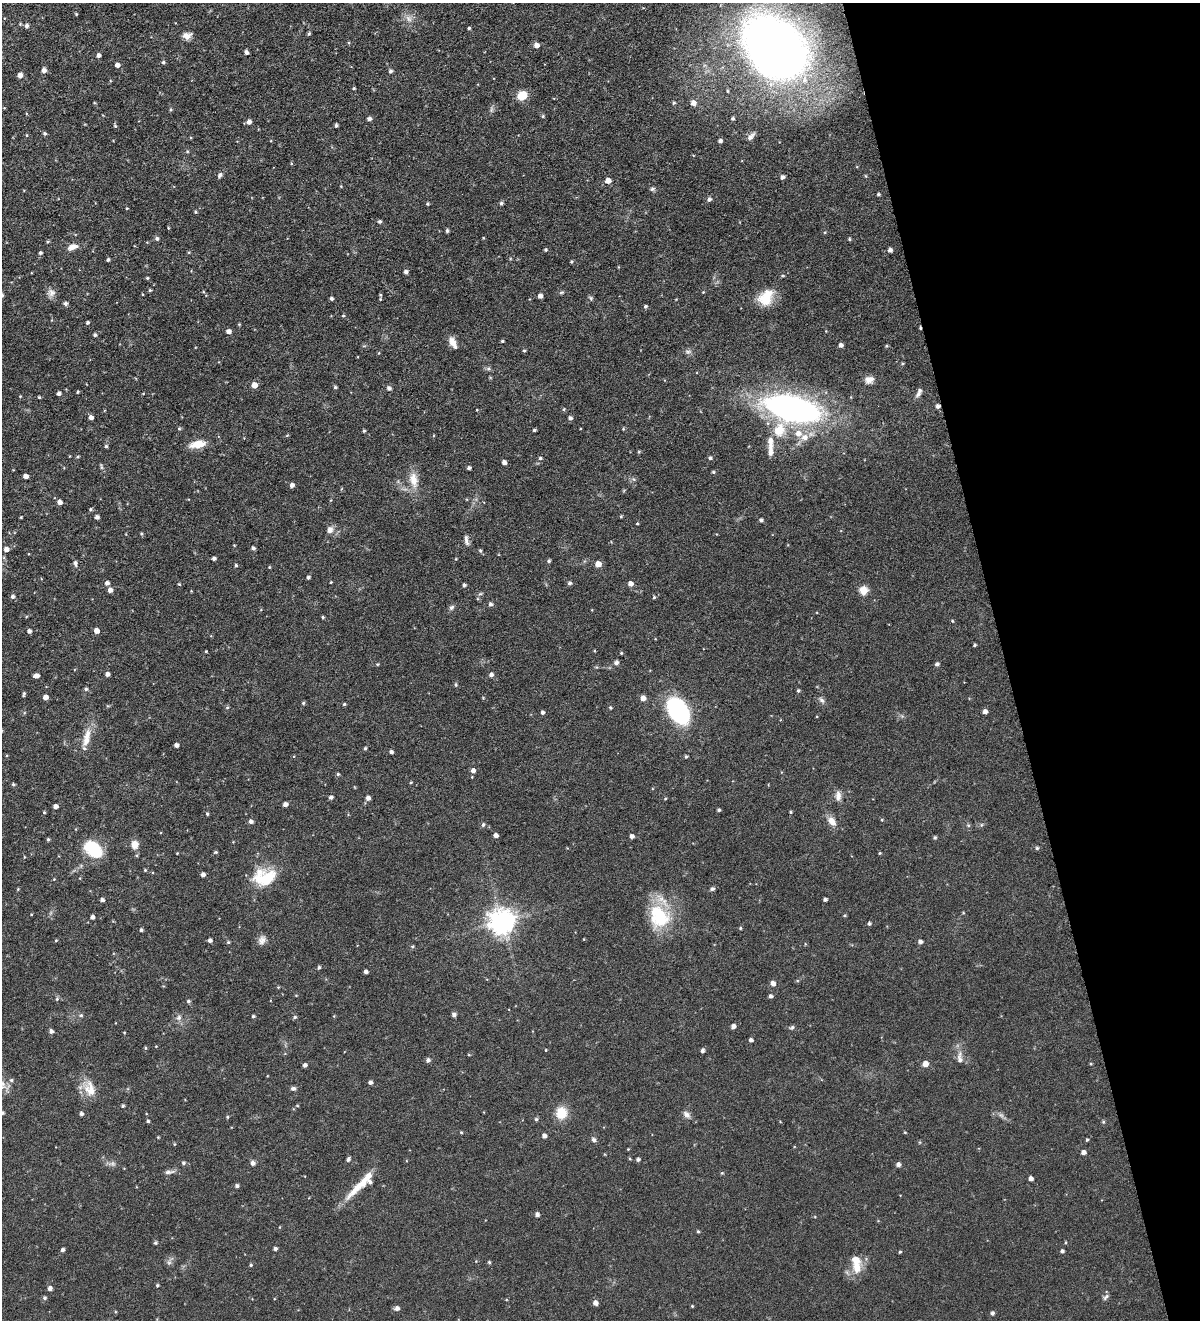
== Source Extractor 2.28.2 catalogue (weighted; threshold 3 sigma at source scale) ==
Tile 12 of 4 x 4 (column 4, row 3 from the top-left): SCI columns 3872-5069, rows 1322-2639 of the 5223 x 5278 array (HDU 1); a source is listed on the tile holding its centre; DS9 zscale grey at full resolution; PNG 1202 x 1322 px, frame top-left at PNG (2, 3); no overlay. Shown black and unused: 16% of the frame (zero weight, under 4 of 8 exposures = <1% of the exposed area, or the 3 px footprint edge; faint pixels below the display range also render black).
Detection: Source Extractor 2.28.2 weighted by HDU 2 'WHT'; one run over the whole footprint, this tile lists its part. Background 0.0723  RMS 0.0066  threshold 0.0269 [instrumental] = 3 sigma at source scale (4.09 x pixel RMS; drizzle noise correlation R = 1.36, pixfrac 0.8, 0.05/0.05 arcsec/px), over >= 5 px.
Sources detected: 303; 1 cosmic-ray / hot-pixel residue — not listed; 6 inside a brighter listed object's ellipse — not listed separately; the other 296 listed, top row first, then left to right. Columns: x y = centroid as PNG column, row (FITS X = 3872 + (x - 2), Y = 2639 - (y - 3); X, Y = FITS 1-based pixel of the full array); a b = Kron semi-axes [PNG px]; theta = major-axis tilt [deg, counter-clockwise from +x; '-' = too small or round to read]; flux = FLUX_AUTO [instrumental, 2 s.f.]
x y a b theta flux
76 14 4 4 - 0.5
409 19 10 6 -49 2.5
27 26 5 4 - 1.6
469 28 4 3 - 0.71
309 34 5 4 - 0.81
187 36 11 7 14 3.5
536 45 5 5 - 3.1
775 47 48 35 -49 600
246 52 4 3 - 1.6
98 55 4 4 - 1.8
163 62 5 4 - 0.82
117 65 4 4 - 2.5
44 70 5 5 - 2.3
390 71 4 4 - 1.4
20 75 5 4 - 2.8
354 88 4 3 - 0.62
522 95 10 9 - 8.4
674 103 5 4 - 0.84
693 103 6 5 - 3.1
170 109 4 4 - 0.7
543 116 4 4 - 0.66
733 118 4 4 - 0.95
369 119 4 4 - 1.8
249 122 5 5 - 2.3
336 125 3 3 - 1.2
115 126 5 4 - 0.68
45 133 4 4 - 1
26 135 4 3 - 0.4
751 137 11 6 46 2
720 141 4 4 - 1.5
187 151 5 4 - 0.6
220 175 6 5 - 1.4
782 177 5 4 - 1.6
608 181 5 4 - 4.8
652 189 6 5 - 1.1
878 194 4 3 - 0.74
709 200 5 4 - 1.6
501 203 4 4 - 1.1
427 204 4 3 - 0.72
127 208 3 2 - 0.42
195 212 4 3 - 0.64
380 221 4 4 - 1.1
168 228 4 3 - 0.47
447 231 4 3 - 1
483 238 4 3 - 0.42
157 239 5 5 - 1.2
849 239 4 4 - 0.65
48 242 5 3 - 0.61
72 247 14 7 19 3.7
546 250 3 3 - 0.92
890 250 4 4 - 1.9
40 253 4 4 - 0.93
108 260 3 3 - 1
571 262 4 4 - 0.59
406 272 4 4 - 1.7
147 278 3 3 - 0.67
150 290 4 4 - 0.64
562 292 6 4 18 0.68
51 293 11 10 - 2.8
2 295 4 4 - 1.2
540 296 4 4 - 2.4
331 298 4 3 - 1.1
591 298 6 5 - 0.88
766 298 21 15 57 13
380 299 4 3 - 0.49
66 304 5 5 - 1.3
645 306 4 4 - 0.94
343 316 4 4 - 0.61
87 323 4 3 - 0.8
228 331 5 4 - 2.3
95 335 4 4 - 1
502 341 3 3 - 0.68
453 343 13 6 -60 4.6
841 345 4 4 - 2
886 346 5 3 - 0.55
524 350 4 4 - 0.65
688 351 8 4 -8 1.3
902 363 5 3 - 0.57
488 369 6 5 - 1.1
869 380 11 8 16 3.3
254 385 5 5 - 4.6
335 387 4 3 - 0.96
389 388 5 5 - 1.6
77 392 4 3 - 0.51
59 393 4 4 - 1.5
918 394 11 6 50 2.1
39 397 3 3 - 0.66
938 406 5 5 - 1.6
792 408 49 21 -14 180
564 409 4 4 - 0.63
91 417 4 4 - 2.2
570 418 4 4 - 1.6
179 429 5 4 - 0.65
623 429 4 3 - 0.51
534 430 3 3 - 0.94
779 430 20 16 71 13
364 431 4 3 - 0.74
798 433 8 7 - 4.3
198 444 16 7 10 9.4
106 446 4 4 - 0.78
770 453 9 7 82 2.5
540 458 4 4 - 0.86
710 458 4 4 - 1
504 462 4 4 - 2.2
101 467 9 4 -77 0.89
469 468 4 3 - 1.3
713 472 4 4 - 0.64
25 476 4 4 - 2.5
633 479 5 3 - 0.72
413 480 21 11 -79 7.7
292 485 4 4 - 2.1
59 502 5 4 - 2.7
90 509 5 4 - 0.73
621 516 4 3 - 0.54
21 517 3 2 - 0.46
97 517 4 4 - 1.8
761 520 4 4 - 1.2
637 523 3 3 - 0.52
330 530 8 7 - 2.9
141 533 4 3 - 0.63
466 540 14 5 -81 2
253 548 4 3 - 1.3
6 549 4 4 - 2.7
480 551 5 4 - 0.81
214 558 4 3 - 1.4
549 561 4 4 - 0.86
75 563 6 5 - 1.6
598 564 5 5 - 4.7
236 565 4 4 - 0.77
269 567 3 3 - 0.42
308 577 4 3 - 1.1
331 582 3 2 - 0.42
107 583 4 4 - 1.9
569 583 5 4 - 1.3
630 583 5 5 - 3
179 584 4 3 - 0.49
464 585 4 4 - 1.2
110 590 5 4 - 2.4
863 590 10 10 - 4.6
480 594 6 3 18 0.75
12 596 5 5 - 1.4
654 597 4 4 - 0.62
490 604 5 4 - 1.4
451 607 7 6 - 1.3
323 617 4 3 - 0.68
29 631 4 4 - 1.8
96 631 4 4 - 3.9
974 645 4 2 - 0.75
206 651 3 3 - 0.49
621 653 4 3 - 0.55
616 663 5 5 - 1.7
377 664 5 3 - 0.48
937 664 5 4 - 1.4
107 674 4 4 - 1.9
491 675 5 4 - 1.7
36 676 5 4 - 2.8
456 685 5 4 - 0.81
86 689 5 5 - 0.93
798 690 4 3 - 0.7
24 694 6 3 76 0.81
45 697 4 4 - 3
643 698 5 5 - 3.8
822 700 9 5 -44 1.6
303 703 4 4 - 0.72
344 704 4 4 - 0.72
227 707 5 3 - 0.62
610 708 5 4 - 0.71
678 711 21 13 -57 80
985 711 4 4 - 2.1
542 712 4 4 - 1.3
86 738 26 9 78 7.5
176 745 4 4 - 2
365 748 4 3 - 0.7
391 752 4 3 - 1.3
686 756 4 3 - 0.8
473 770 5 5 - 2.2
338 774 4 4 - 0.72
411 782 4 3 - 0.49
13 784 4 4 - 0.78
838 796 12 7 -88 3.3
331 797 4 4 - 1.4
368 798 4 4 - 2.2
665 799 4 2 - 0.49
285 804 4 4 - 2.3
55 806 4 4 - 2.4
719 810 4 3 - 0.95
44 812 4 4 - 0.5
790 812 5 3 - 0.58
207 814 4 3 - 0.62
882 820 5 3 - 0.5
251 821 5 4 - 1.8
832 821 13 8 -48 4.3
483 825 5 4 - 1
496 835 4 4 - 2.2
632 836 4 4 - 2
935 837 4 4 - 0.82
48 839 4 3 - 0.83
135 844 9 8 - 4.4
1037 848 5 4 - 0.94
93 849 19 11 -45 25
216 852 4 4 - 0.63
177 853 3 2 - 0.4
880 853 4 4 - 0.53
24 857 4 2 - 0.39
145 870 4 4 - 0.57
203 875 4 4 - 1.9
268 876 36 15 -3 18
18 889 4 4 - 0.48
712 889 6 5 - 1.1
825 899 4 3 - 1.3
102 900 4 3 - 1.7
659 916 32 23 -65 28
92 917 4 4 - 1.9
502 922 8 8 - 560
869 924 4 4 - 1.1
740 928 4 4 - 0.59
141 930 3 3 - 0.96
56 940 4 3 - 0.52
210 940 4 4 - 1.6
262 940 12 9 74 2.9
228 942 5 4 - 0.65
920 942 4 4 - 1.8
412 946 5 3 - 0.67
319 967 4 4 - 0.98
366 972 4 4 - 1.7
773 983 5 5 - 2.5
770 996 4 4 - 1.3
57 999 5 4 - 0.69
188 1001 5 4 - 1.1
81 1015 5 4 - 0.82
454 1015 5 4 - 1.5
253 1016 4 3 - 0.9
295 1017 5 4 - 0.85
179 1018 7 6 - 1.8
733 1026 4 4 - 2.4
792 1027 7 5 41 0.98
51 1031 4 4 - 1.8
124 1032 4 2 - 0.4
751 1040 4 4 - 1.6
145 1048 5 3 - 0.59
546 1050 3 3 - 0.41
702 1050 4 4 - 1.3
960 1058 17 6 -88 3.1
428 1060 5 5 - 1.6
925 1064 5 5 - 4.4
305 1065 4 3 - 1.6
11 1080 6 5 - 0.97
370 1082 4 4 - 1.5
90 1089 21 14 -78 8.8
293 1089 7 5 -13 1.3
123 1106 4 4 - 0.85
2 1113 5 4 - 0.72
561 1113 11 10 - 12
81 1114 4 4 - 1.4
686 1115 11 7 -45 2.3
227 1117 5 3 - 0.57
536 1119 5 5 - 0.78
148 1121 4 4 - 0.77
1103 1122 5 4 - 0.68
461 1132 4 4 - 0.53
905 1132 4 3 - 0.42
544 1136 4 4 - 2.2
158 1137 3 3 - 0.44
594 1140 7 5 -47 1.3
1087 1140 4 3 - 0.66
628 1149 3 3 - 0.38
1083 1152 4 4 - 2.2
348 1159 5 4 - 1.3
638 1159 4 3 - 1.2
183 1163 5 5 - 1
253 1163 6 5 - 1.8
898 1164 5 4 - 1.9
169 1172 14 5 9 1.9
722 1173 4 4 - 0.55
1031 1178 4 4 - 2.1
237 1186 4 4 - 1.3
358 1187 42 9 48 12
537 1215 4 4 - 1.8
698 1231 4 4 - 0.65
155 1243 4 4 - 0.89
275 1249 4 4 - 1.3
62 1250 4 4 - 1.4
1062 1251 4 4 - 1.2
900 1252 4 3 - 0.53
489 1262 4 4 - 0.73
169 1263 7 4 0 1.1
251 1265 4 3 - 0.73
856 1267 15 10 -85 7.2
157 1285 4 4 - 0.79
50 1288 4 4 - 2.1
1106 1297 10 5 52 1.4
45 1298 5 5 - 0.94
595 1303 5 5 - 2.7
692 1306 3 3 - 0.49
397 1308 5 5 - 2
992 1313 5 4 - 1.2
Overlapping masked pixels (flux is a lower limit): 1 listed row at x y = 938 406
Isophote crosses this tile's border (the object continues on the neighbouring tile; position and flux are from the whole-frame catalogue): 2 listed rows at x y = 2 295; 2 1113